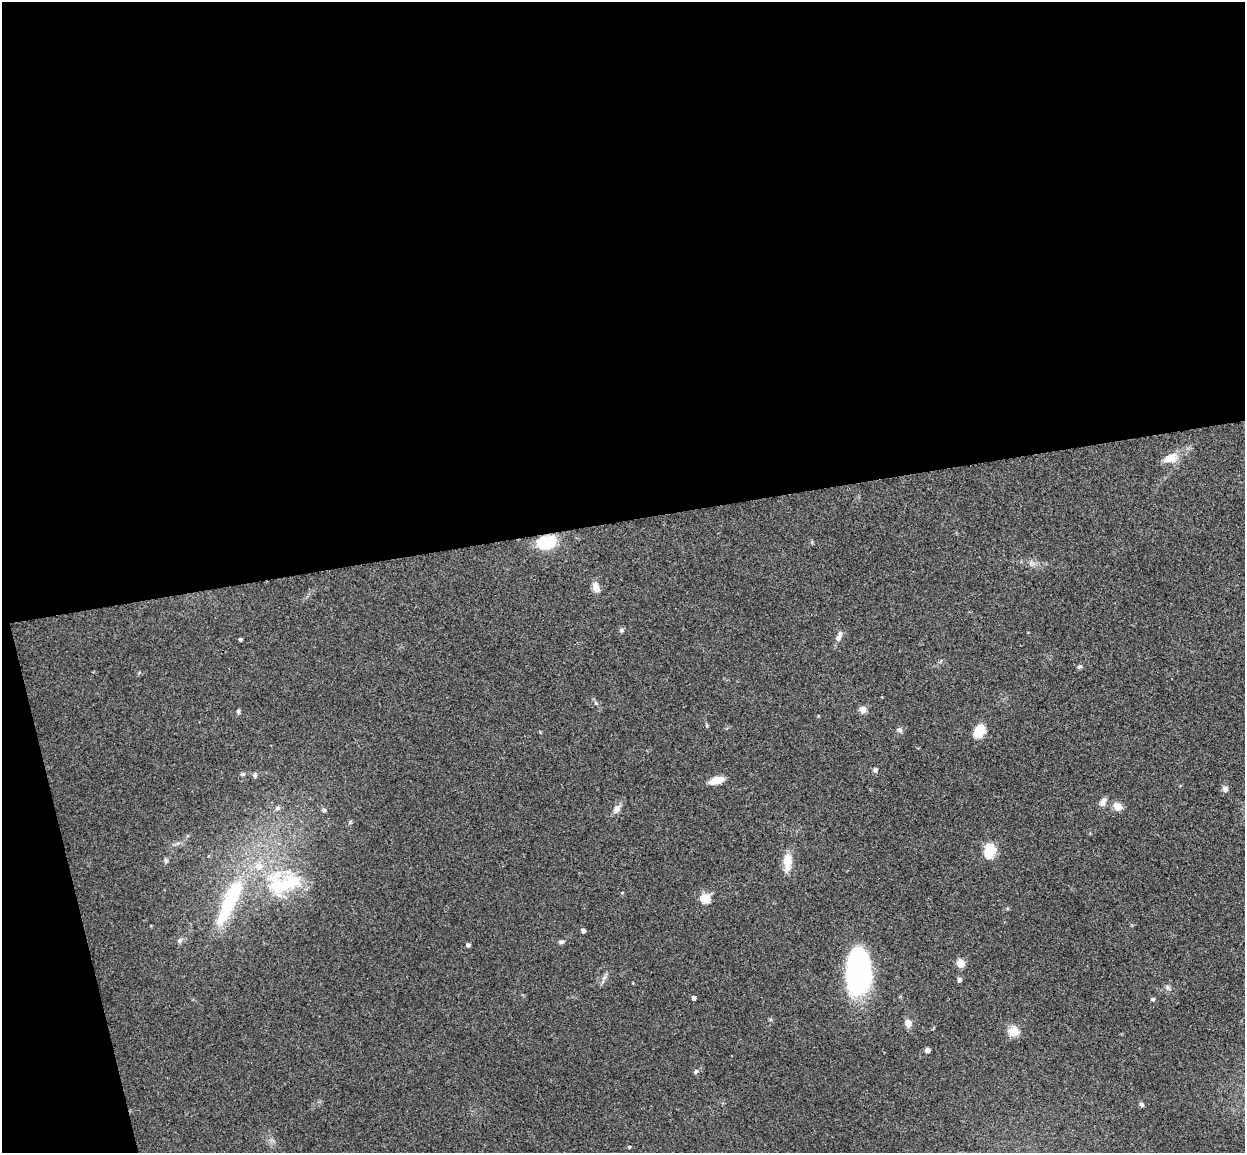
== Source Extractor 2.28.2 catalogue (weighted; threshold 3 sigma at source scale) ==
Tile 1 of 4 x 4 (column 1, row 1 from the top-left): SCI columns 58-1300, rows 3608-4758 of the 5085 x 5029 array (HDU 1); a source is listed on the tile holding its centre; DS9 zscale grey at full resolution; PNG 1247 x 1155 px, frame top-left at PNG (2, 2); no overlay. Shown black and unused: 48% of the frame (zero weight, under 3 of 4 exposures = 5% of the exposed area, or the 3 px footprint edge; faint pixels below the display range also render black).
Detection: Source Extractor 2.28.2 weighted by HDU 2 'WHT'; one run over the whole footprint, this tile lists its part. Background 0.0705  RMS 0.0076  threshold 0.0343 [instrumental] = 3 sigma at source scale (4.5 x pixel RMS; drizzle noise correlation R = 1.50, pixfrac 1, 0.05/0.05 arcsec/px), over >= 5 px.
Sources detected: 50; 1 inside a brighter object's white glare — not listed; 2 inside a brighter listed object's ellipse — not listed separately; the other 47 listed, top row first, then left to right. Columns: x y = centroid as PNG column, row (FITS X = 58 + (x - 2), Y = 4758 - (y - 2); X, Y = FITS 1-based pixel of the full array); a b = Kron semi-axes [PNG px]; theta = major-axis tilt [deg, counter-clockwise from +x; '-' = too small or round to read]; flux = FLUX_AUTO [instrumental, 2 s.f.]
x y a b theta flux
1170 458 20 11 18 10
547 542 15 10 15 43
596 587 12 7 -76 6
622 630 7 5 15 1.4
838 638 11 7 57 3.5
240 639 3 3 - 1.5
1080 666 7 5 39 1.5
596 703 6 5 - 1.4
863 710 9 8 - 4
238 711 6 5 - 1.2
899 730 9 6 -24 1.9
979 731 16 12 60 13
875 770 5 4 - 2.6
242 774 5 4 - 1.6
255 775 7 6 - 1.7
716 780 14 7 16 11
1225 789 7 7 - 2.9
1103 802 11 7 58 3.8
1117 806 11 9 -32 5.9
277 808 7 6 - 2
617 809 12 8 64 4
324 810 6 5 - 1.2
350 823 6 3 -19 0.9
989 851 17 12 77 16
166 861 6 5 - 1.3
787 862 25 10 87 11
286 884 52 24 24 55
622 893 4 4 - 0.76
705 898 14 13 - 8.2
229 902 70 17 65 69
583 930 4 4 - 2.7
179 940 7 6 - 2
561 942 7 5 11 1.9
468 945 4 4 - 1.9
961 964 5 5 - 25
604 977 8 6 45 2.3
858 979 42 24 -82 120
959 979 4 4 - 2.7
1167 987 7 7 - 2.1
694 998 4 4 - 2.4
1153 999 5 4 - 1.3
908 1023 9 8 - 4.5
1013 1031 14 13 - 7.7
927 1050 4 4 - 3.6
696 1071 7 6 - 1.6
1141 1104 5 4 - 2.1
629 1147 4 4 - 0.9
Overlapping masked pixels (flux is a lower limit): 1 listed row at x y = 547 542